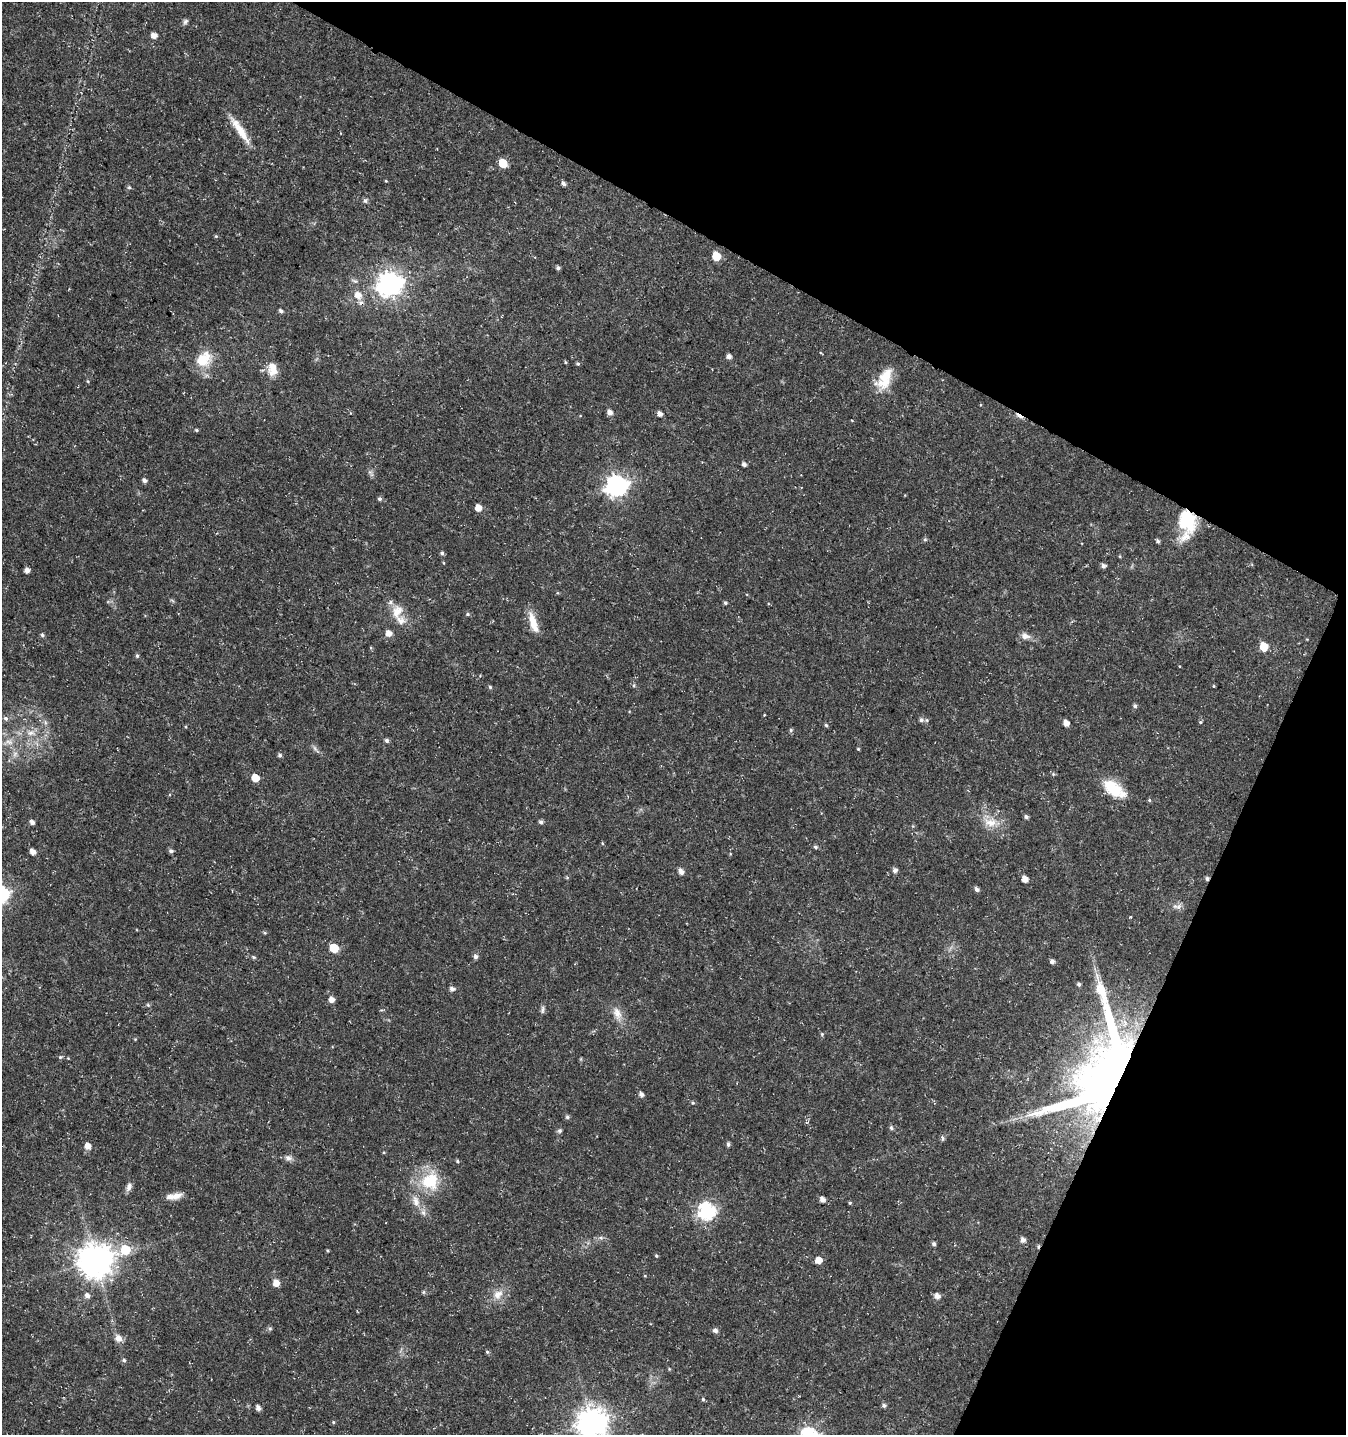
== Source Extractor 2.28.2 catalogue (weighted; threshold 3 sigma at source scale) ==
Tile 8 of 4 x 4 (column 4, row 2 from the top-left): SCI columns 4231-5574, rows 2876-4308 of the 5842 x 5743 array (HDU 1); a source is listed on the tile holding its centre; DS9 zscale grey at full resolution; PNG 1348 x 1437 px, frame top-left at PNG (2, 2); no overlay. Shown black and unused: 25% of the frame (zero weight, under 3 of 5 exposures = <1% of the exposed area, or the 3 px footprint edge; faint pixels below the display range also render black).
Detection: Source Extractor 2.28.2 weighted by HDU 2 'WHT'; one run over the whole footprint, this tile lists its part. Background 0.0225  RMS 0.0021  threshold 0.0094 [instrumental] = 3 sigma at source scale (4.5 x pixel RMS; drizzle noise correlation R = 1.50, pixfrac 1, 0.0396/0.0396 arcsec/px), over >= 5 px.
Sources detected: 146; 2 cosmic-ray / hot-pixel residue — not listed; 7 inside a brighter listed object's ellipse — not listed separately; the other 137 listed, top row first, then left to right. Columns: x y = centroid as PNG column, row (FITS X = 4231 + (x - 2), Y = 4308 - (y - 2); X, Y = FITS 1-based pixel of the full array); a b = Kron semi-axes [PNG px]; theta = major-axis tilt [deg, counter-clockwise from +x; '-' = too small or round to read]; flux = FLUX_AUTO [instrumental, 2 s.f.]
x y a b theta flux
185 22 8 6 59 0.53
154 35 5 5 - 1.4
241 131 38 8 -55 4.1
503 163 6 5 - 5.8
386 181 4 3 - 0.17
563 184 6 4 -63 0.61
129 187 6 5 - 0.36
365 201 7 6 - 0.45
216 236 5 4 - 0.23
716 256 6 6 - 5.2
558 268 5 4 - 0.47
390 284 9 8 - 180
358 295 9 8 - 2.2
281 311 5 4 - 0.51
729 357 5 4 - 0.93
203 359 22 16 38 5.6
565 362 5 3 - 0.2
578 364 5 4 - 0.29
272 369 19 12 -84 2.7
884 379 29 14 64 5.2
87 381 5 3 - 0.2
610 412 5 5 - 1.2
660 414 5 4 - 0.99
196 430 5 4 - 0.27
744 464 5 4 - 0.62
144 481 5 5 - 0.67
616 486 8 8 - 110
380 499 5 5 - 0.44
478 508 5 5 - 2.2
1187 521 26 19 -73 9.6
925 539 5 5 - 0.31
1158 541 5 4 - 0.44
442 553 5 5 - 0.42
1120 556 5 3 - 0.18
444 563 5 3 - 0.16
1103 566 5 5 - 0.67
27 570 4 4 - 1
725 603 4 4 - 0.36
397 611 19 14 74 3.2
468 614 5 4 - 0.3
533 622 25 9 -76 3.2
389 633 6 6 - 1.7
42 635 5 5 - 0.38
1025 636 13 9 -13 1.2
1264 646 6 5 - 5.2
137 656 6 5 - 0.35
634 685 5 3 - 0.23
1214 686 4 3 - 0.17
490 687 4 4 - 0.3
1135 706 5 4 - 0.47
764 715 4 3 - 0.14
5 718 6 6 - 0.53
921 720 7 6 - 0.69
45 722 7 4 -72 0.41
1200 722 5 4 - 0.25
1066 723 5 5 - 1.5
826 725 5 4 - 0.31
791 730 6 5 - 0.31
31 733 13 7 5 1.5
387 740 5 4 - 0.5
9 742 12 6 -15 1.1
315 749 13 5 -48 0.64
858 749 4 3 - 0.22
15 754 8 6 46 0.72
280 755 6 5 - 0.4
255 778 5 5 - 3.7
1113 788 24 14 -39 6.8
1149 800 5 4 - 0.27
1026 817 4 4 - 0.52
32 822 5 4 - 0.79
541 822 5 5 - 0.53
990 822 20 12 -6 3.1
602 843 5 3 - 0.19
815 847 5 4 - 0.43
171 851 5 5 - 0.56
32 852 5 5 - 1.3
895 870 6 5 - 0.67
681 872 6 5 - 1.1
567 877 5 5 - 0.24
1025 879 5 5 - 1.7
977 889 5 4 - 0.66
1177 907 14 6 -12 0.91
265 933 5 3 - 0.24
334 948 6 5 - 6.8
254 957 5 5 - 0.27
475 957 6 5 - 0.62
1052 961 5 4 - 0.78
1079 984 4 4 - 0.46
452 989 6 5 - 0.79
332 1000 6 5 - 1.3
148 1005 5 4 - 0.29
542 1009 11 5 78 0.56
617 1013 19 11 -71 2.3
822 1034 5 4 - 0.26
135 1039 4 4 - 0.18
60 1057 5 5 - 0.32
1104 1073 100 53 66 170
641 1094 5 5 - 0.83
693 1103 5 5 - 0.3
567 1117 6 5 - 0.43
891 1128 6 5 - 0.37
559 1131 6 6 - 0.43
943 1138 6 5 - 0.41
728 1144 5 4 - 0.5
88 1146 6 5 - 1.8
288 1158 10 8 -23 0.86
457 1161 5 4 - 0.32
430 1181 26 23 61 8.7
129 1187 11 7 68 0.93
176 1196 16 8 18 1.6
822 1199 5 5 - 1.1
850 1203 4 4 - 0.24
706 1211 8 7 - 53
423 1212 9 6 -74 0.81
601 1238 6 4 -18 0.41
1023 1240 6 6 - 0.88
934 1244 5 5 - 0.42
125 1250 6 6 - 9.2
327 1251 4 2 - 0.21
656 1256 5 4 - 0.26
818 1260 5 5 - 2.1
95 1261 10 10 - 420
645 1276 5 3 - 0.16
276 1283 6 5 - 1.8
498 1294 15 12 44 2.3
87 1296 7 6 - 0.79
937 1296 6 5 - 1.2
270 1328 6 5 - 0.35
715 1330 7 6 - 0.64
118 1338 10 9 - 1.3
487 1352 5 5 - 0.29
124 1360 5 5 - 0.37
703 1399 5 4 - 0.29
884 1405 5 5 - 0.55
258 1408 5 4 - 0.94
333 1422 4 4 - 0.25
592 1423 10 9 - 310
Overlapping masked pixels (flux is a lower limit): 2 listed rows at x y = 1187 521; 1104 1073
Isophote crosses this tile's border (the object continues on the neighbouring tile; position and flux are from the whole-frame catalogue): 1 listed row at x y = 592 1423